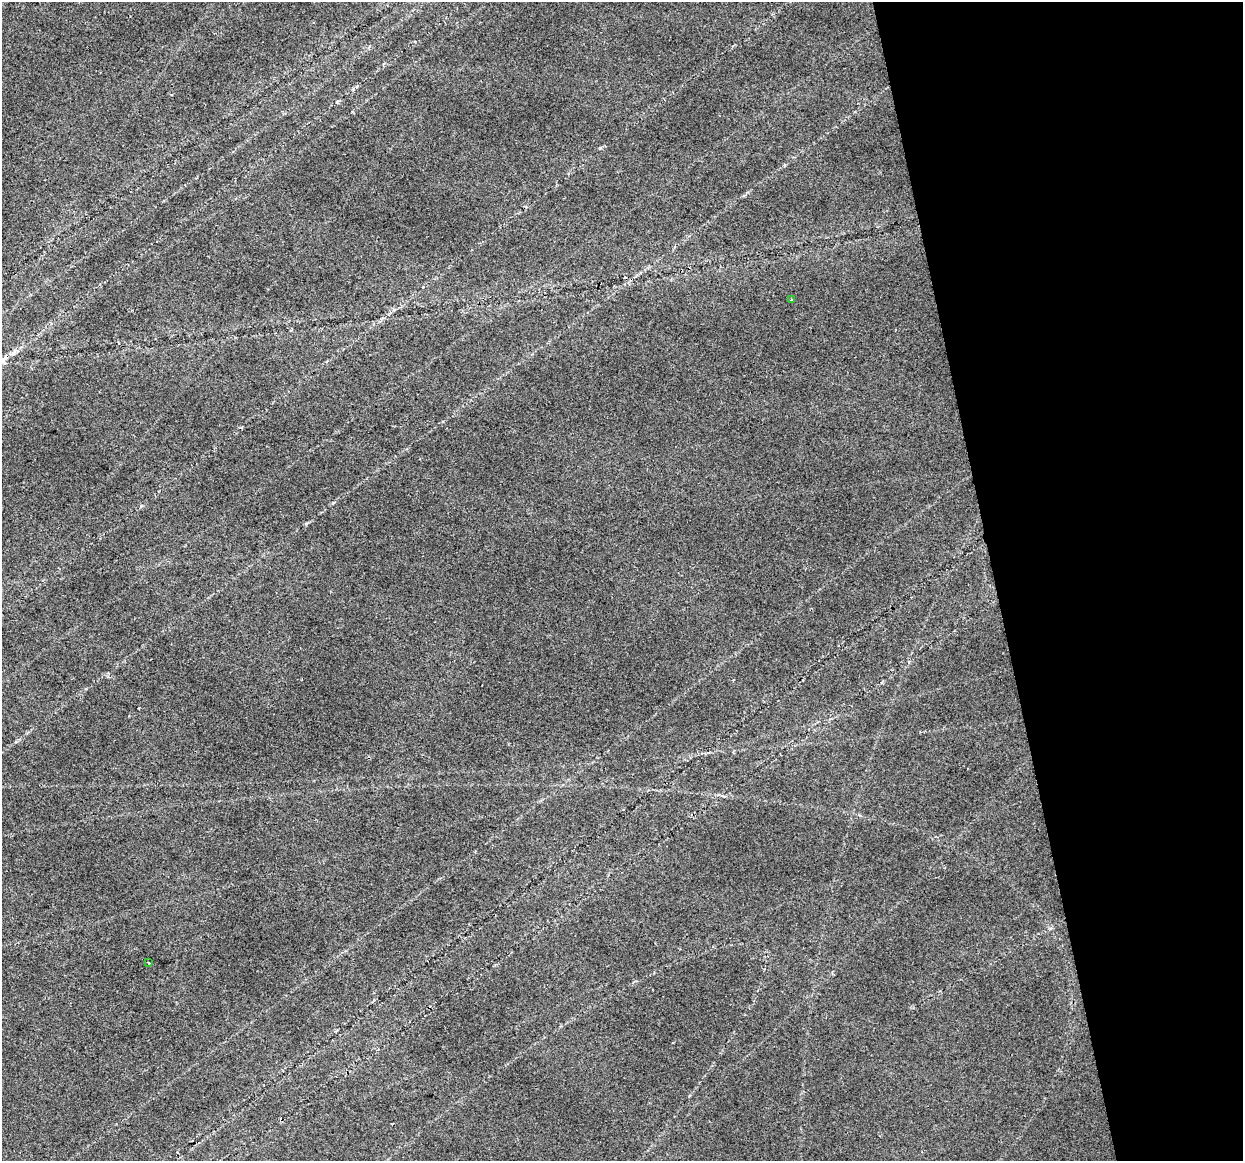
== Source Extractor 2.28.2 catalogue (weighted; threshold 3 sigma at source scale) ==
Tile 12 of 4 x 4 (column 4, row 3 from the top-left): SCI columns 3725-4965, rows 1239-2397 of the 4965 x 4747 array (HDU 1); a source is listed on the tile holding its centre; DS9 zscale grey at full resolution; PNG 1245 x 1163 px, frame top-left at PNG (2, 2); each listed source drawn as its Kron ellipse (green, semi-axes under 4 px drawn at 4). Shown black and unused: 20% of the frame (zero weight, under 2 of 3 exposures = <1% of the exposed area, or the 3 px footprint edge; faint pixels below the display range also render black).
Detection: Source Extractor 2.28.2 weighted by HDU 2 'WHT'; one run over the whole footprint, this tile lists its part. Background 0.0253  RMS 0.0084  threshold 0.0378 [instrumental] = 3 sigma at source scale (4.5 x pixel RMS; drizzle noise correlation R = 1.50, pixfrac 1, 0.0396/0.0396 arcsec/px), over >= 5 px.
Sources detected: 3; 1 cosmic-ray / hot-pixel residue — neither listed nor drawn; the other 2 listed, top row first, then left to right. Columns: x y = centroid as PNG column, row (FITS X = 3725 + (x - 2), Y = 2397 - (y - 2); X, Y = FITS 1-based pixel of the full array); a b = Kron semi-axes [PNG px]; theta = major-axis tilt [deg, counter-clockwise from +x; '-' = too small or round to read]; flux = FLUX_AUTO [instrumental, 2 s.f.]
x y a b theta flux
791 300 4 3 - 1.6
149 963 3 2 - 1